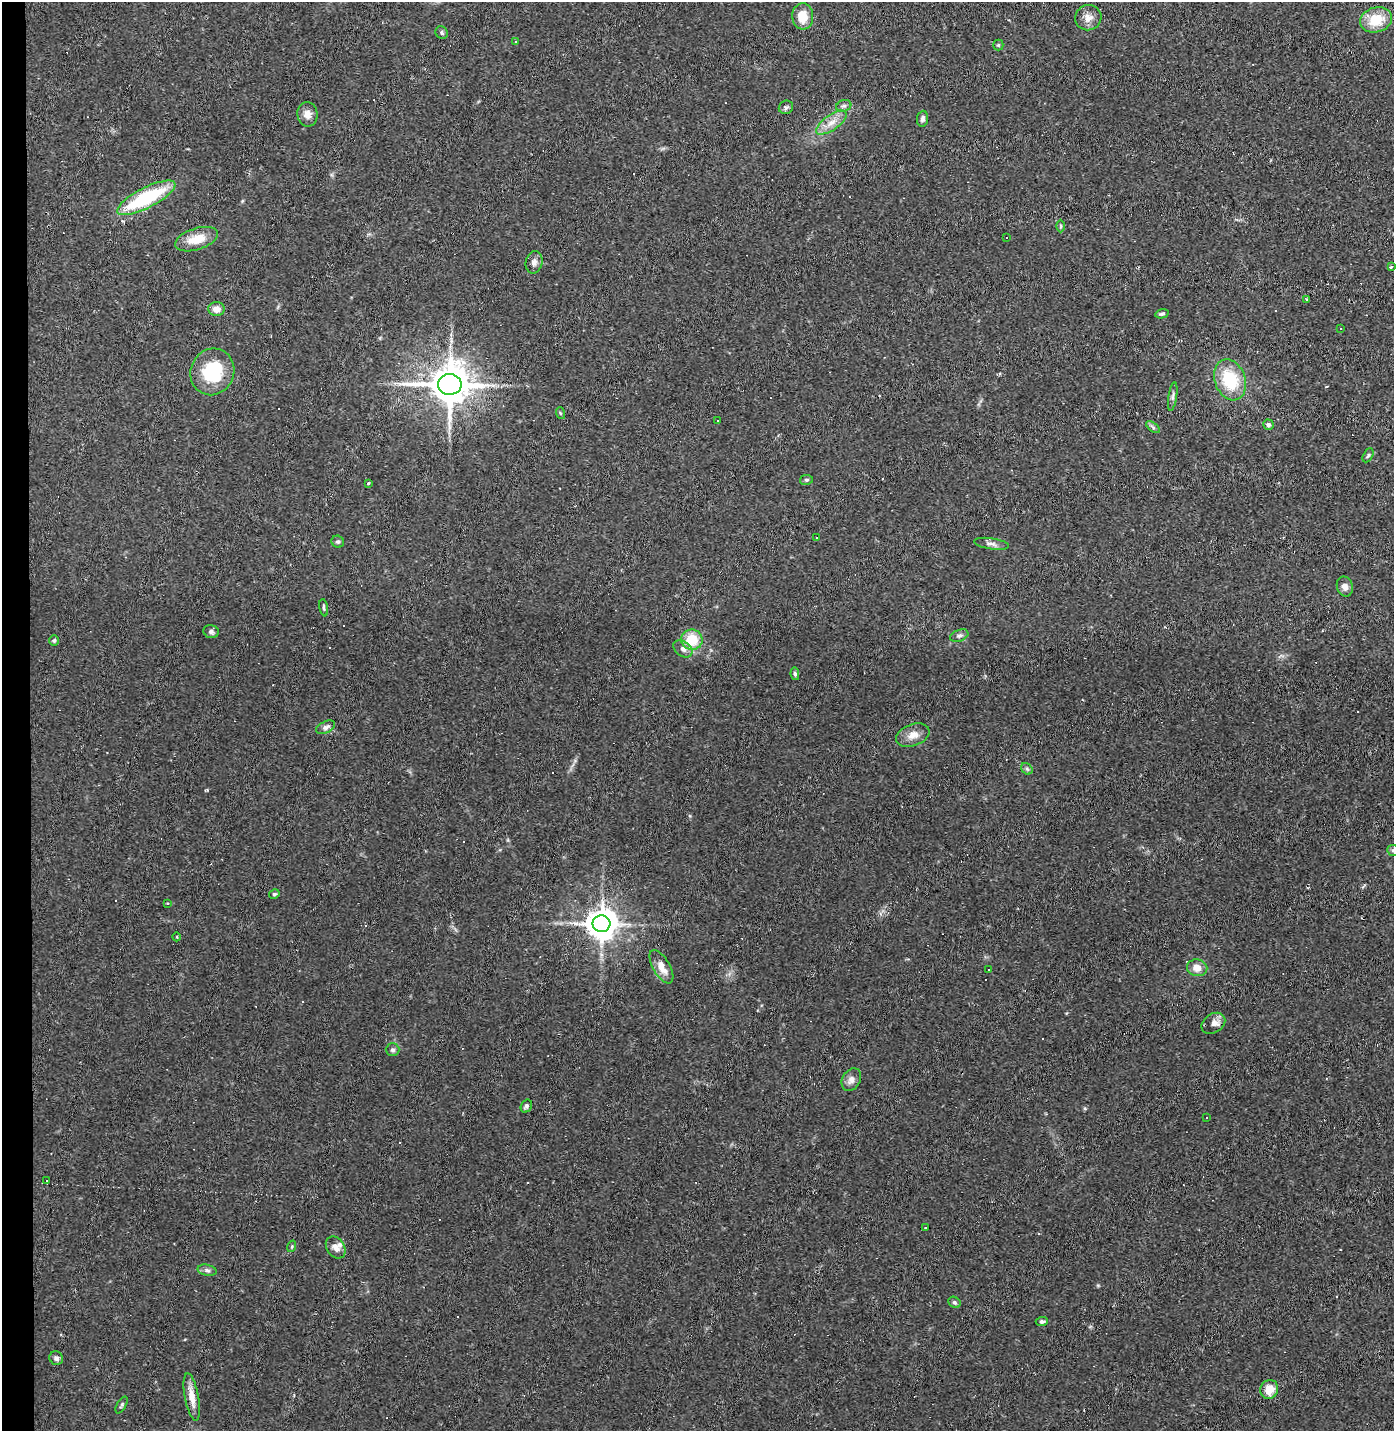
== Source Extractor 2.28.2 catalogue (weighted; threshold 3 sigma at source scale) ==
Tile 4 of 3 x 3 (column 1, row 2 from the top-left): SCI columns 68-1459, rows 1429-2857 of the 4311 x 4285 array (HDU 1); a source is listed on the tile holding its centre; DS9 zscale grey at full resolution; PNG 1396 x 1433 px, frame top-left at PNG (2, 2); each listed source drawn as its Kron ellipse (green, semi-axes under 4 px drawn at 4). Shown black and unused: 2% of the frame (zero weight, under 2 of 3 exposures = <1% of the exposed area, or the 3 px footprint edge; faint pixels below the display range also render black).
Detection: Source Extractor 2.28.2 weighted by HDU 2 'WHT'; one run over the whole footprint, this tile lists its part. Background 0.0535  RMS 0.0052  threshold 0.0233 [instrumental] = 3 sigma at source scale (4.5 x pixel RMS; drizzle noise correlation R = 1.50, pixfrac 1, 0.05/0.05 arcsec/px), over >= 5 px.
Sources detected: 105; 34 cosmic-ray / hot-pixel residue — neither listed nor drawn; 1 inside a brighter listed object's ellipse — not listed separately; the other 70 listed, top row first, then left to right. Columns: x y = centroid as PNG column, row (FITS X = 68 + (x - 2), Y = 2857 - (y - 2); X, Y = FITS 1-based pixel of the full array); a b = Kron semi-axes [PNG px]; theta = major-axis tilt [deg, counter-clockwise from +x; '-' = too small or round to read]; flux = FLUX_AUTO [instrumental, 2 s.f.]
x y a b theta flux
803 16 13 10 -87 9.3
1088 18 13 12 - 4.4
1376 20 16 12 16 14
442 33 7 6 - 1.1
515 41 3 3 - 0.94
998 45 5 5 - 0.69
844 106 8 5 20 1.4
786 107 7 6 - 1.2
307 114 12 10 -82 3.7
922 119 8 5 82 1.4
831 123 18 7 35 5.4
146 198 32 10 27 42
1061 226 6 4 89 0.69
1006 237 2 2 - 0.56
196 239 22 10 17 9.5
534 262 11 8 77 2.6
1391 266 4 2 - 0.81
1306 299 3 3 - 1.6
216 309 8 7 - 4
1162 314 7 4 12 1.2
1341 328 3 3 - 0.41
212 372 24 21 64 28
1230 380 21 15 -70 25
450 384 12 10 1 1800
1173 396 14 3 81 1.3
560 413 6 3 -72 0.65
717 420 3 3 - 2.3
1268 425 5 5 - 1.3
1153 427 8 4 -38 1.1
1368 455 7 4 62 0.86
806 480 6 5 - 0.97
368 483 3 3 - 1
816 537 3 2 - 0.54
338 542 6 6 - 1.1
991 544 18 5 -9 2.4
1345 586 10 8 -77 3.4
324 608 9 4 -81 0.91
211 632 8 6 -17 1.4
959 636 9 6 21 1.3
692 640 10 10 - 14
54 641 5 5 - 0.86
683 649 10 7 -36 2.5
795 674 6 4 -80 0.91
326 727 10 6 25 2.4
913 735 17 11 20 5.1
1027 769 6 5 - 1
1393 850 6 5 - 0.93
274 894 5 4 - 0.9
167 903 3 3 - 0.45
601 924 9 8 - 890
177 937 4 3 - 0.39
661 967 18 8 -60 6.2
1197 968 10 8 -9 5
988 969 3 3 - 3.4
1213 1023 13 9 34 3.6
393 1050 7 6 - 1.2
851 1080 12 9 60 3
526 1106 7 5 58 1.3
1206 1118 2 2 - 0.42
47 1180 3 2 - 0.36
926 1228 3 3 - 15
292 1246 6 3 73 0.6
336 1247 12 9 -56 3.5
207 1270 9 5 -13 1.5
954 1302 6 5 - 1
1042 1322 6 4 3 0.96
56 1358 7 6 - 1.9
1269 1389 10 8 59 7.6
192 1397 24 7 -80 6.3
122 1405 9 4 59 0.96
Isophote crosses this tile's border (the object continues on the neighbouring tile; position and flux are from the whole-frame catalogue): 1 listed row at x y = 1393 850